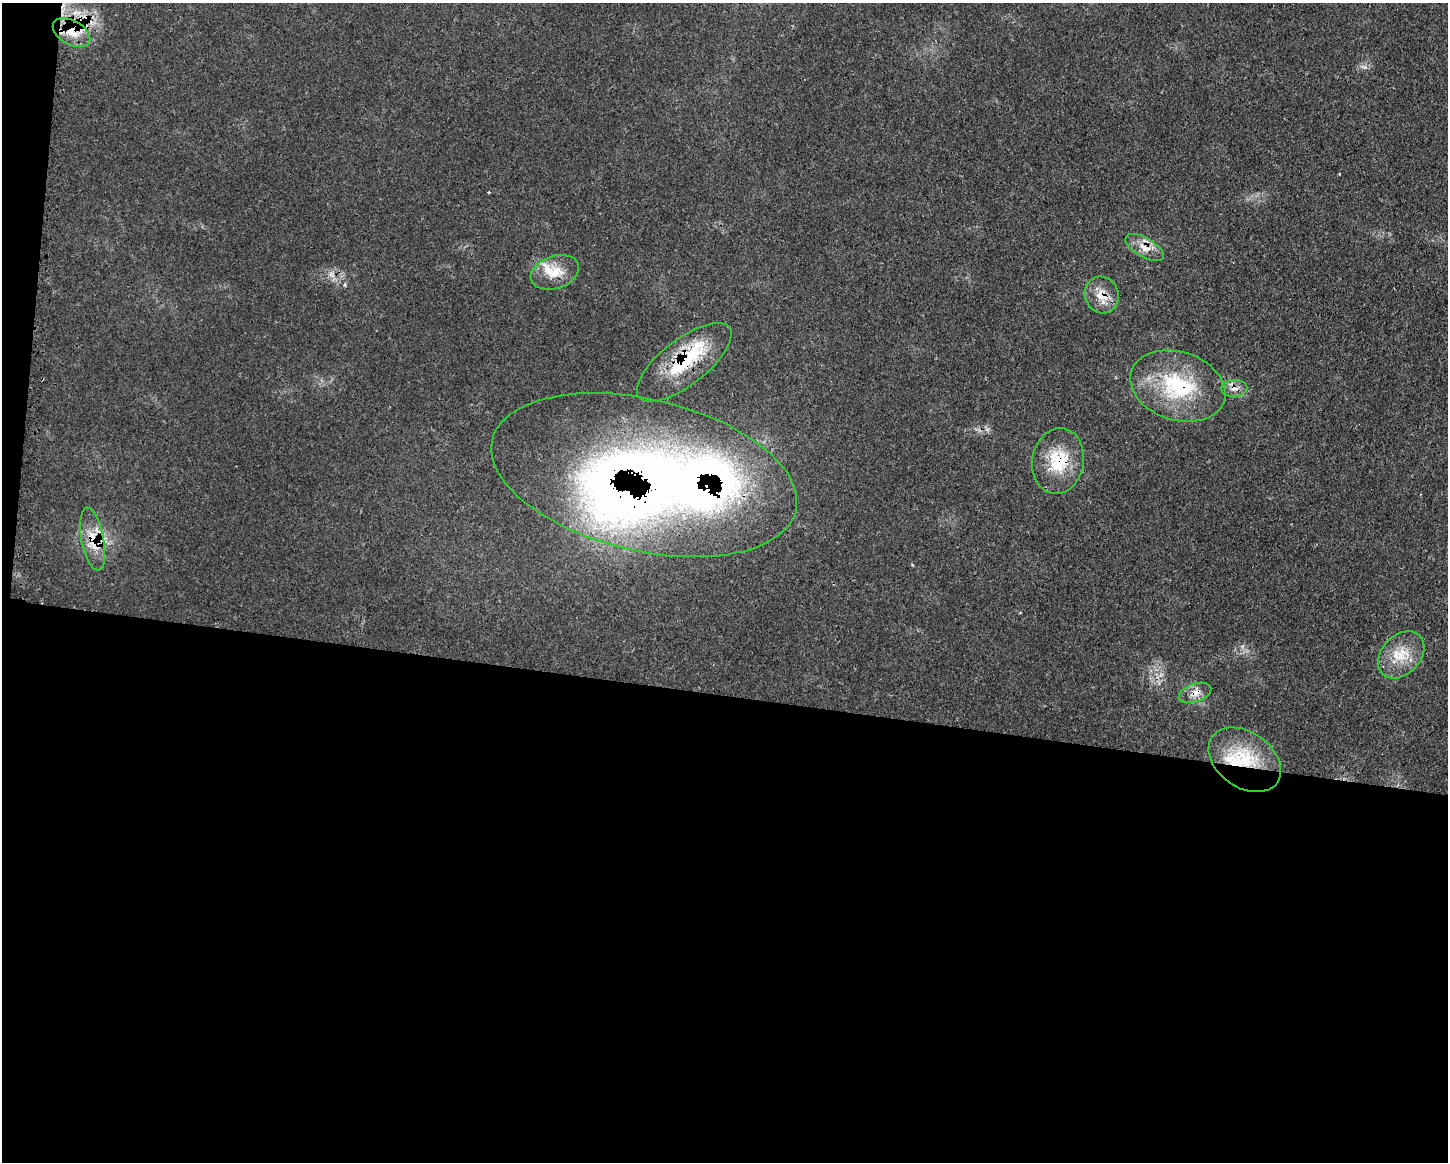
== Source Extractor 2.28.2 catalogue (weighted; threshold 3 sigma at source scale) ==
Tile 10 of 3 x 4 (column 1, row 4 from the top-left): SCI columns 115-1560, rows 8-1167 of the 4688 x 4663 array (HDU 1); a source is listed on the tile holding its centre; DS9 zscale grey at full resolution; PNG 1450 x 1164 px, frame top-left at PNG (2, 3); each listed source drawn as its Kron ellipse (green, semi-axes under 4 px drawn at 4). Shown black and unused: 42% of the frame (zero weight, under 3 of 4 exposures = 2% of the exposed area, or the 3 px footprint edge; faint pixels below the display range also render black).
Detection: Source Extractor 2.28.2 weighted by HDU 2 'WHT'; one run over the whole footprint, this tile lists its part. Background 0.0546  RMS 0.0033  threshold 0.0147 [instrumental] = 3 sigma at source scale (4.5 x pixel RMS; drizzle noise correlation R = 1.50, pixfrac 1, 0.05/0.05 arcsec/px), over >= 5 px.
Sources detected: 21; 1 inside a brighter object's white glare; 3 cosmic-ray / hot-pixel residue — neither listed nor drawn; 4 inside a brighter listed object's ellipse — not listed separately; the other 13 listed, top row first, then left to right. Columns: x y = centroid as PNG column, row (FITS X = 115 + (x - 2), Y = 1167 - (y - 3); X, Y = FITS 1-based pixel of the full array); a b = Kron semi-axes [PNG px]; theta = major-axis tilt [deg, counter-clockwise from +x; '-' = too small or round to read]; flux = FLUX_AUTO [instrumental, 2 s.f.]
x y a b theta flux
72 33 20 12 -29 6.5
1145 247 21 9 -30 4.1
555 272 25 16 19 7.4
1102 295 19 17 -69 5.7
684 362 57 22 38 21
1178 386 49 34 -18 31
1234 388 13 8 3 2.4
1058 461 33 26 79 15
644 475 156 76 -13 270
93 539 32 11 -79 7.7
1401 655 27 19 46 9.8
1195 693 17 9 19 3.1
1245 760 40 27 -36 21
Overlapping masked pixels (flux is a lower limit): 11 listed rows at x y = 72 33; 1145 247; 1102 295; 684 362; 1178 386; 1234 388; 1058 461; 644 475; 93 539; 1195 693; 1245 760